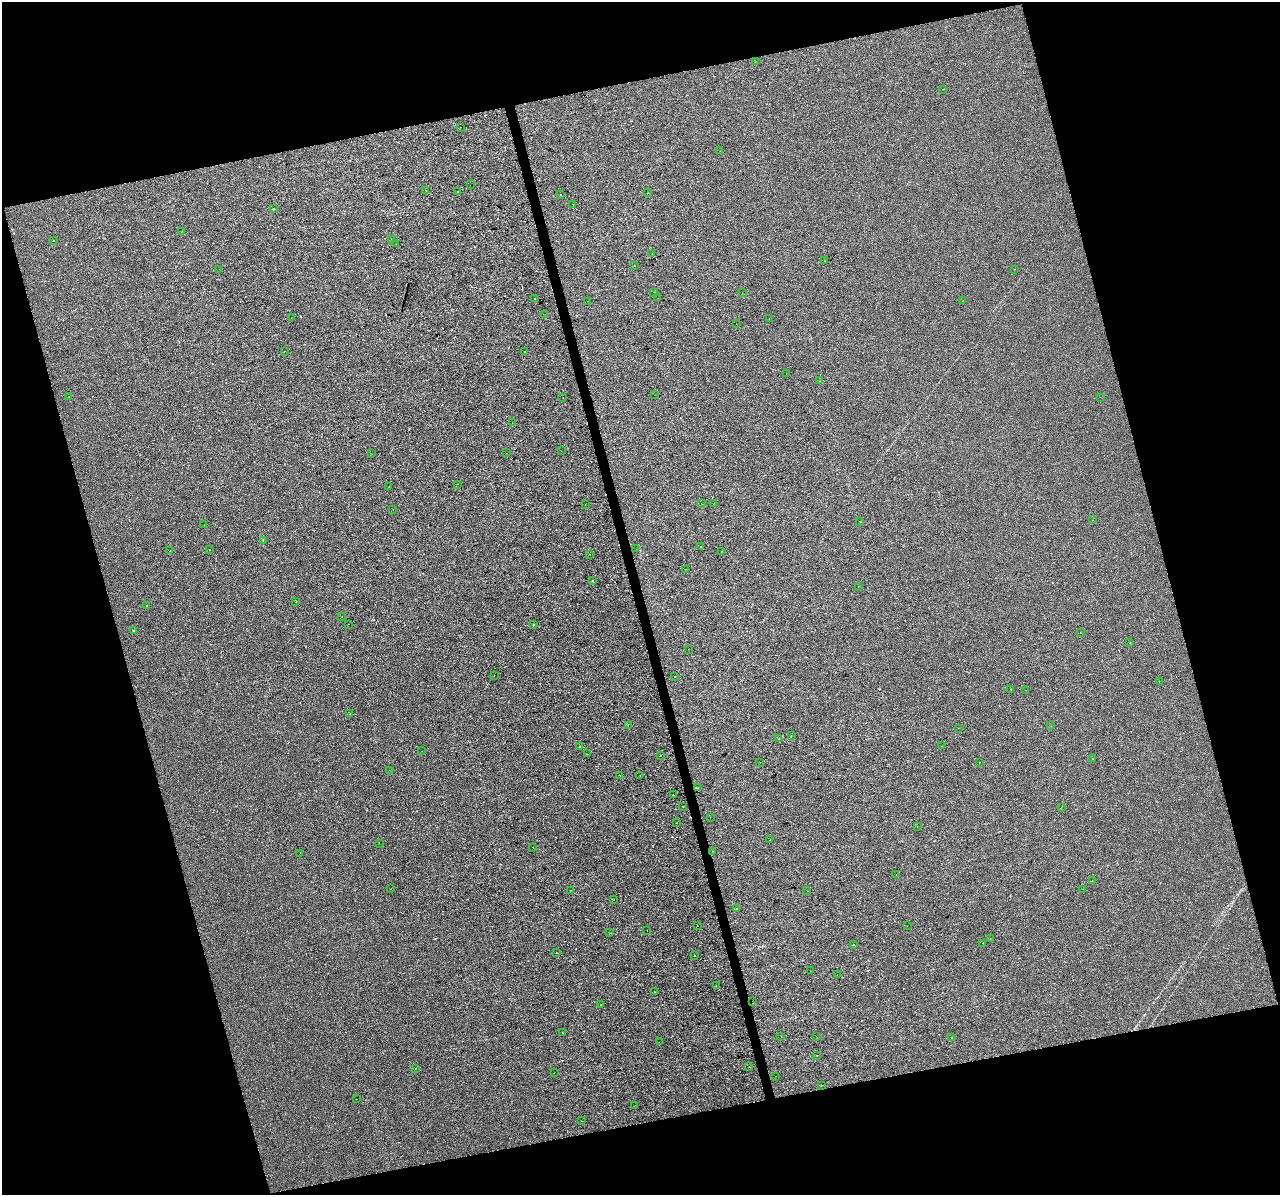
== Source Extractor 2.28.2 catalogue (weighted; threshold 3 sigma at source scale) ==
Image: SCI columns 1-5109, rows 92-4860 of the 5109 x 4903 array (HDU 1 of 3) = the unmasked area's bounding box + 8 px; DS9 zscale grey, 4 x 4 block average (1 PNG px = mean of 4 x 4 image px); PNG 1282 x 1197 px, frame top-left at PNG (2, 2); each listed source drawn as its Kron ellipse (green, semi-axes under 4 px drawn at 4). Shown black and unused: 31% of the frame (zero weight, under 2 of 3 exposures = <1% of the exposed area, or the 3 px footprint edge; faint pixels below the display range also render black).
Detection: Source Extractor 2.28.2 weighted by HDU 2 'WHT'. Background -4.07e-04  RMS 0.0043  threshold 0.0193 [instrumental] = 3 sigma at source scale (4.5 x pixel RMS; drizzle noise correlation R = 1.50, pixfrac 1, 0.0396/0.0396 arcsec/px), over >= 5 px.
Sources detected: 159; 17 cosmic-ray / hot-pixel residue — neither listed nor drawn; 1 coinciding with a brighter row at this scale — not listed separately; the other 141 listed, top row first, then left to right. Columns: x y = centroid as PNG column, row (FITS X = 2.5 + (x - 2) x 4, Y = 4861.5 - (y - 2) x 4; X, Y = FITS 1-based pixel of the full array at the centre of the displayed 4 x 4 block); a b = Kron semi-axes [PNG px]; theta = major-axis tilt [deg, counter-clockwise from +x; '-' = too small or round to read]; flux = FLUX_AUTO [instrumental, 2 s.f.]
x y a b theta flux
755 62 2 2 - 0.97
943 89 2 2 - 0.43
461 127 2 2 - 1.3
720 151 2 2 - 1.5
470 185 2 2 - 0.37
426 190 2 2 - 1.8
457 192 2 2 - 1.3
648 193 2 2 - 0.45
560 194 2 2 - 0.52
573 204 2 2 - 0.91
273 208 2 2 - 1.3
181 232 2 2 - 0.88
54 240 2 2 - 1.2
392 240 2 2 - 5
396 244 2 2 - 1.1
652 253 2 2 - 0.37
825 261 2 2 - 0.9
634 266 2 2 - 1.3
219 269 2 2 - 0.39
1014 269 2 2 - 1.5
653 292 2 2 - 0.39
742 293 2 2 - 0.7
658 298 2 2 - 2.3
534 299 2 2 - 1.2
587 301 2 2 - 1.8
962 301 2 2 - 0.45
545 314 2 2 - 1.9
291 318 2 2 - 0.5
769 319 2 2 - 0.34
736 324 2 2 - 0.44
284 351 2 2 - 0.55
524 351 2 2 - 1.5
786 373 2 2 - 0.38
819 381 2 2 - 0.51
654 395 2 2 - 0.93
69 396 2 2 - 1.1
1100 397 2 2 - 0.34
563 398 2 2 - 4.4
512 423 2 2 - 0.35
561 451 2 2 - 0.34
506 453 2 2 - 0.94
372 454 2 2 - 0.36
457 484 2 2 - 0.32
389 487 2 2 - 0.74
585 504 2 2 - 1.4
702 504 2 2 - 0.65
713 504 2 2 - 0.44
393 509 2 2 - 2.5
1092 520 2 2 - 1
860 522 2 2 - 0.52
204 525 2 2 - 0.38
263 540 2 2 - 1.6
701 546 2 2 - 0.47
636 549 2 2 - 0.53
170 550 2 2 - 0.76
210 550 2 2 - 0.67
722 551 2 2 - 1.5
589 554 2 2 - 2
685 569 2 2 - 0.45
593 581 2 2 - 0.74
858 587 2 2 - 0.41
296 602 2 2 - 0.44
147 605 2 2 - 0.69
342 617 2 2 - 12
349 624 2 2 - 2.5
533 624 2 2 - 0.48
134 630 2 2 - 0.95
1080 633 2 2 - 0.51
1130 643 2 2 - 0.52
688 649 2 2 - 0.47
494 675 2 2 - 1.3
675 676 2 2 - 0.82
1159 681 2 2 - 0.52
1011 689 2 2 - 0.69
1025 690 2 2 - 0.54
350 714 2 2 - 0.51
628 725 2 2 - 1.3
1051 726 2 2 - 0.4
958 728 2 2 - 0.62
791 735 2 2 - 0.73
779 739 2 2 - 0.85
580 746 2 2 - 1.2
941 746 2 2 - 0.83
422 751 2 2 - 0.5
587 754 2 2 - 0.4
660 755 2 2 - 0.56
1092 759 2 2 - 5.9
760 762 2 2 - 1.9
979 762 2 2 - 0.45
389 770 2 2 - 0.46
620 775 2 2 - 0.49
640 775 2 2 - 0.98
698 787 2 2 - 2.2
673 795 2 2 - 5.4
683 806 2 2 - 0.59
1061 807 2 2 - 0.59
710 817 2 2 - 1.8
676 823 2 2 - 0.4
917 827 2 2 - 1.1
769 840 2 2 - 1.4
379 843 2 2 - 0.45
532 847 2 2 - 0.46
713 851 2 2 - 0.59
300 853 2 2 - 0.43
896 875 2 2 - 0.93
1092 881 2 2 - 0.6
390 889 2 2 - 0.4
1083 889 2 2 - 0.48
571 890 2 2 - 0.86
807 891 2 2 - 0.39
614 900 2 2 - 0.45
736 908 2 2 - 1.1
697 925 2 2 - 1.1
907 926 2 2 - 0.78
647 931 2 2 - 0.43
610 933 2 2 - 0.4
990 938 2 2 - 0.64
983 943 2 2 - 0.62
854 945 2 2 - 4
556 952 2 2 - 1.4
694 956 2 2 - 1.9
810 971 2 2 - 0.45
837 975 2 2 - 0.39
716 986 2 2 - 0.92
654 992 2 2 - 0.9
752 1001 2 2 - 3.1
601 1005 2 2 - 1.2
562 1032 2 2 - 0.58
816 1036 2 2 - 1.6
781 1037 2 2 - 0.35
951 1038 2 2 - 0.6
659 1042 2 2 - 2.8
817 1055 2 2 - 1.8
749 1067 2 2 - 0.86
415 1068 2 2 - 0.81
554 1073 2 2 - 0.4
775 1076 2 2 - 0.51
821 1086 2 2 - 0.39
356 1099 2 2 - 0.8
635 1105 2 2 - 0.5
581 1121 2 2 - 0.47
Diffuse or blended objects may show on this block-average render without a row.